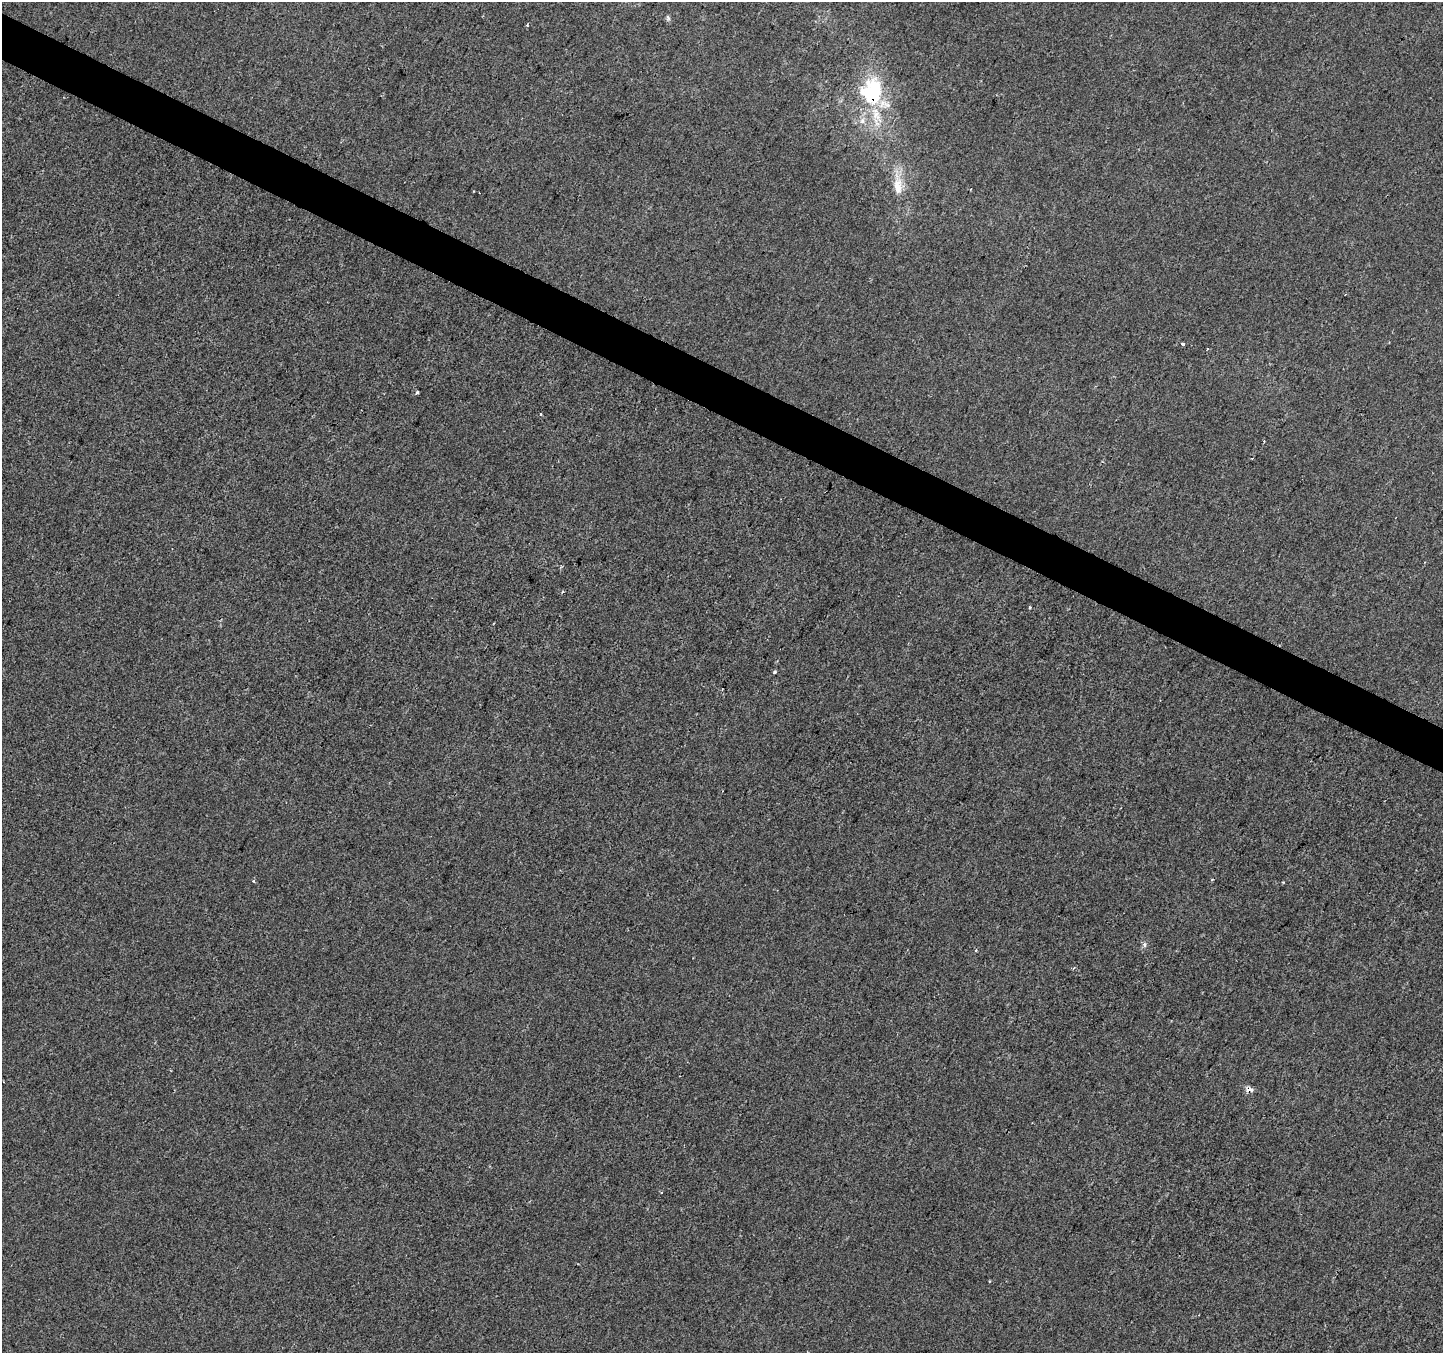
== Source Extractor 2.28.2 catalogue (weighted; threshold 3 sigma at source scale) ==
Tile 11 of 4 x 4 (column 3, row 3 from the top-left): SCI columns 2889-4329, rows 1615-2965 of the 5770 x 5865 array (HDU 1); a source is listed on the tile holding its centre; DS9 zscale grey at full resolution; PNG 1445 x 1355 px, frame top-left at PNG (2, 2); no overlay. Shown black and unused: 3% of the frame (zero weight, under 2 of 3 exposures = <1% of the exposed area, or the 3 px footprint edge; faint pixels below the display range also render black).
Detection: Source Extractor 2.28.2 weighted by HDU 2 'WHT'; one run over the whole footprint, this tile lists its part. Background -6.54e-04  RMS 0.0041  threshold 0.0185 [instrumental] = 3 sigma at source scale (4.5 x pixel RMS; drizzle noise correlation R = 1.50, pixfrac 1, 0.0396/0.0396 arcsec/px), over >= 5 px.
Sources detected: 16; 2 cosmic-ray / hot-pixel residue — not listed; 1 inside a brighter listed object's ellipse — not listed separately; the other 13 listed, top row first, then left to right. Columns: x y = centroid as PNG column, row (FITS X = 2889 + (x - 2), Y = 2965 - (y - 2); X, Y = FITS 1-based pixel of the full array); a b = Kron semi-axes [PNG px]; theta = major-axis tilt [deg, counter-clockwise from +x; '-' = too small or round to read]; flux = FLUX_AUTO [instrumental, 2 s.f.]
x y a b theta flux
668 18 8 5 -75 0.87
527 25 4 4 - 0.46
872 92 31 24 86 36
898 186 30 11 -86 7.9
1183 344 4 3 - 2.1
417 392 3 3 - 0.9
541 414 3 3 - 0.89
1029 607 3 3 - 1.4
774 672 4 4 - 0.6
253 881 4 3 - 0.58
976 950 4 3 - 0.43
1249 1089 9 6 13 1.9
661 1192 3 3 - 1.4
Overlapping masked pixels (flux is a lower limit): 2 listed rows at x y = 872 92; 1249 1089